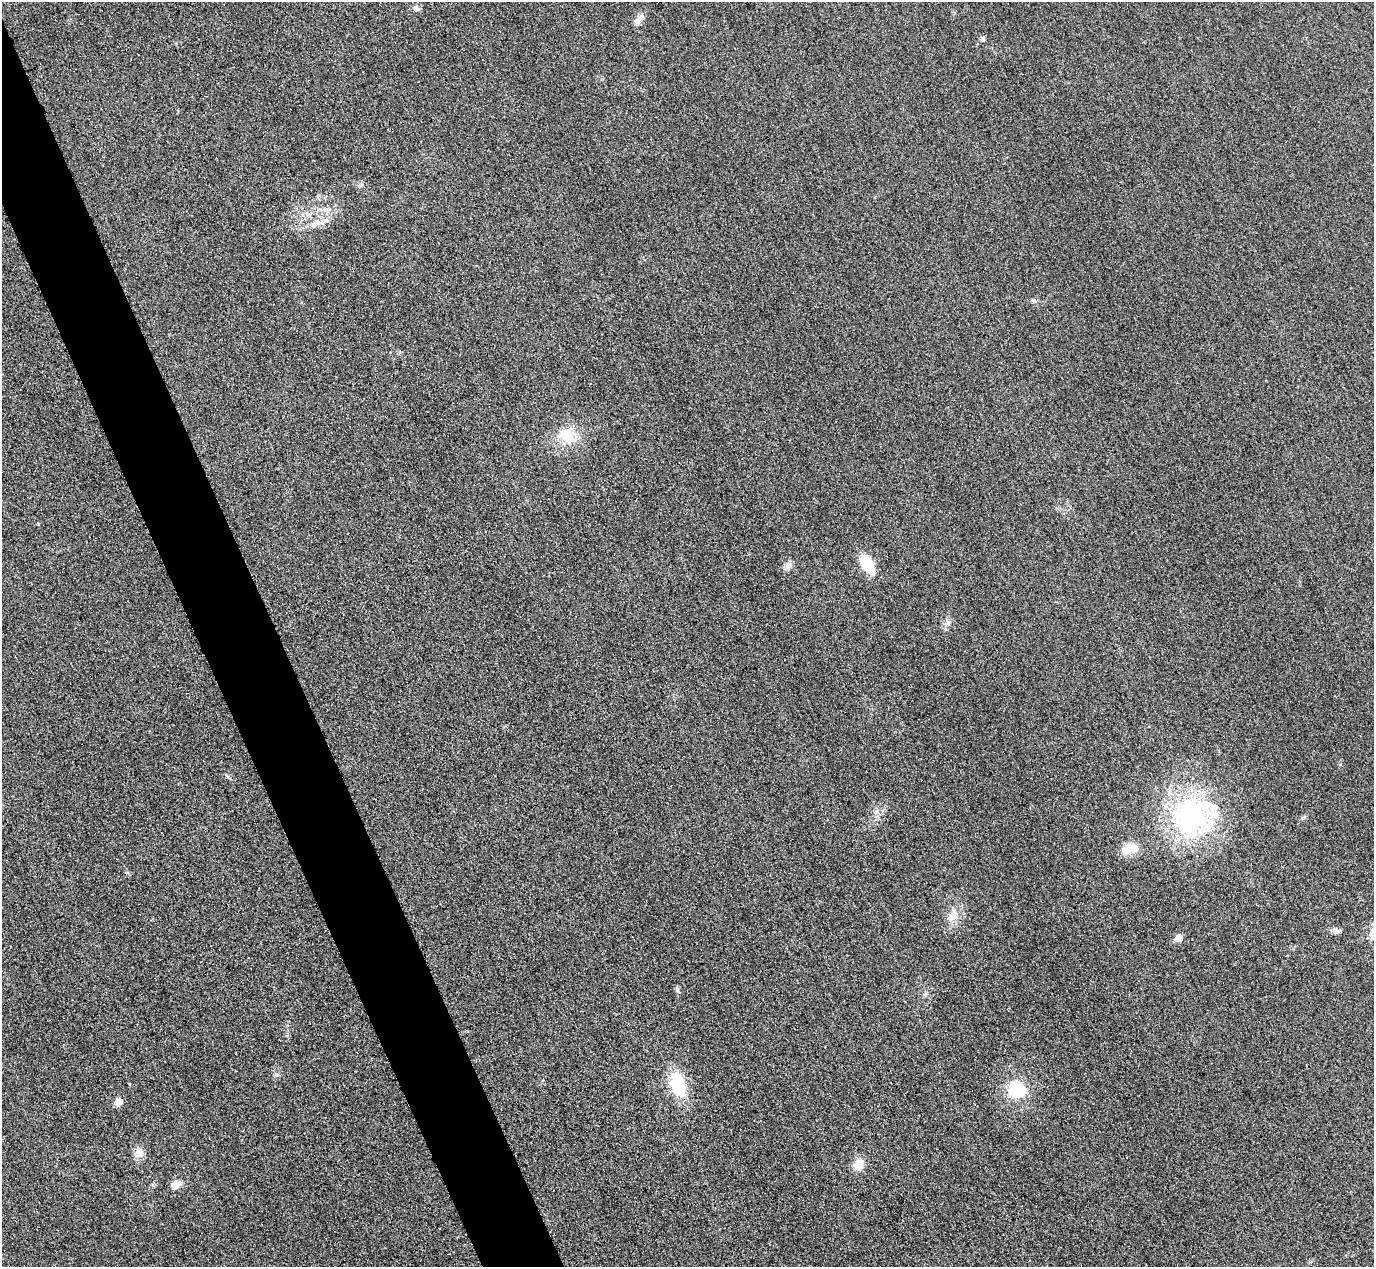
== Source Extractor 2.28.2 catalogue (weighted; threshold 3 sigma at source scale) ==
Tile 11 of 4 x 4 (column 3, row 3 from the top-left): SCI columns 2773-4144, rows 1568-2832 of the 5546 x 5533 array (HDU 1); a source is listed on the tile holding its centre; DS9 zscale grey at full resolution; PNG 1376 x 1269 px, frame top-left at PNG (2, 2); no overlay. Shown black and unused: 5% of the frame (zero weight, under 3 of 4 exposures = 3% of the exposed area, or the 3 px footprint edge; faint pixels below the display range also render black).
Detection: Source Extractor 2.28.2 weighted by HDU 2 'WHT'; one run over the whole footprint, this tile lists its part. Background 0.148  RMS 0.019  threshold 0.0859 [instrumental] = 3 sigma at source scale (4.5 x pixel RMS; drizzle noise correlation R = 1.50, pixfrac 1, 0.05/0.05 arcsec/px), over >= 5 px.
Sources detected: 22; all 22 listed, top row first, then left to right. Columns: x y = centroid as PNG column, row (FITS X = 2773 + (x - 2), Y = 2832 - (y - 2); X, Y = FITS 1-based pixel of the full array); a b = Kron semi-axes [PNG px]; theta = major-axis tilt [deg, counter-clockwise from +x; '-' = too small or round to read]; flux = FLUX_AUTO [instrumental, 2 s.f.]
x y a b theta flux
416 9 8 7 - 7.5
639 19 13 8 46 11
983 39 6 5 - 4.1
325 220 9 6 0 7.7
1033 300 7 5 -28 3.9
567 436 25 16 -55 47
868 564 23 13 -62 47
788 566 11 7 50 8.1
948 622 9 4 82 4.9
227 776 7 4 -20 2.9
1192 817 55 54 - 320
1129 848 23 13 18 30
952 916 17 11 28 22
1336 931 9 7 1 6.8
1179 938 5 5 - 32
677 990 8 4 -81 3.9
678 1084 23 14 -73 96
1016 1090 18 16 -25 75
118 1102 7 6 - 19
138 1153 13 10 70 17
859 1165 15 12 64 22
175 1185 11 8 29 18
Unlisted compact peaks at least as high as the median listed source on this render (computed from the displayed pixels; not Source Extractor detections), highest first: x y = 276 1075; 38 524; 1302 818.